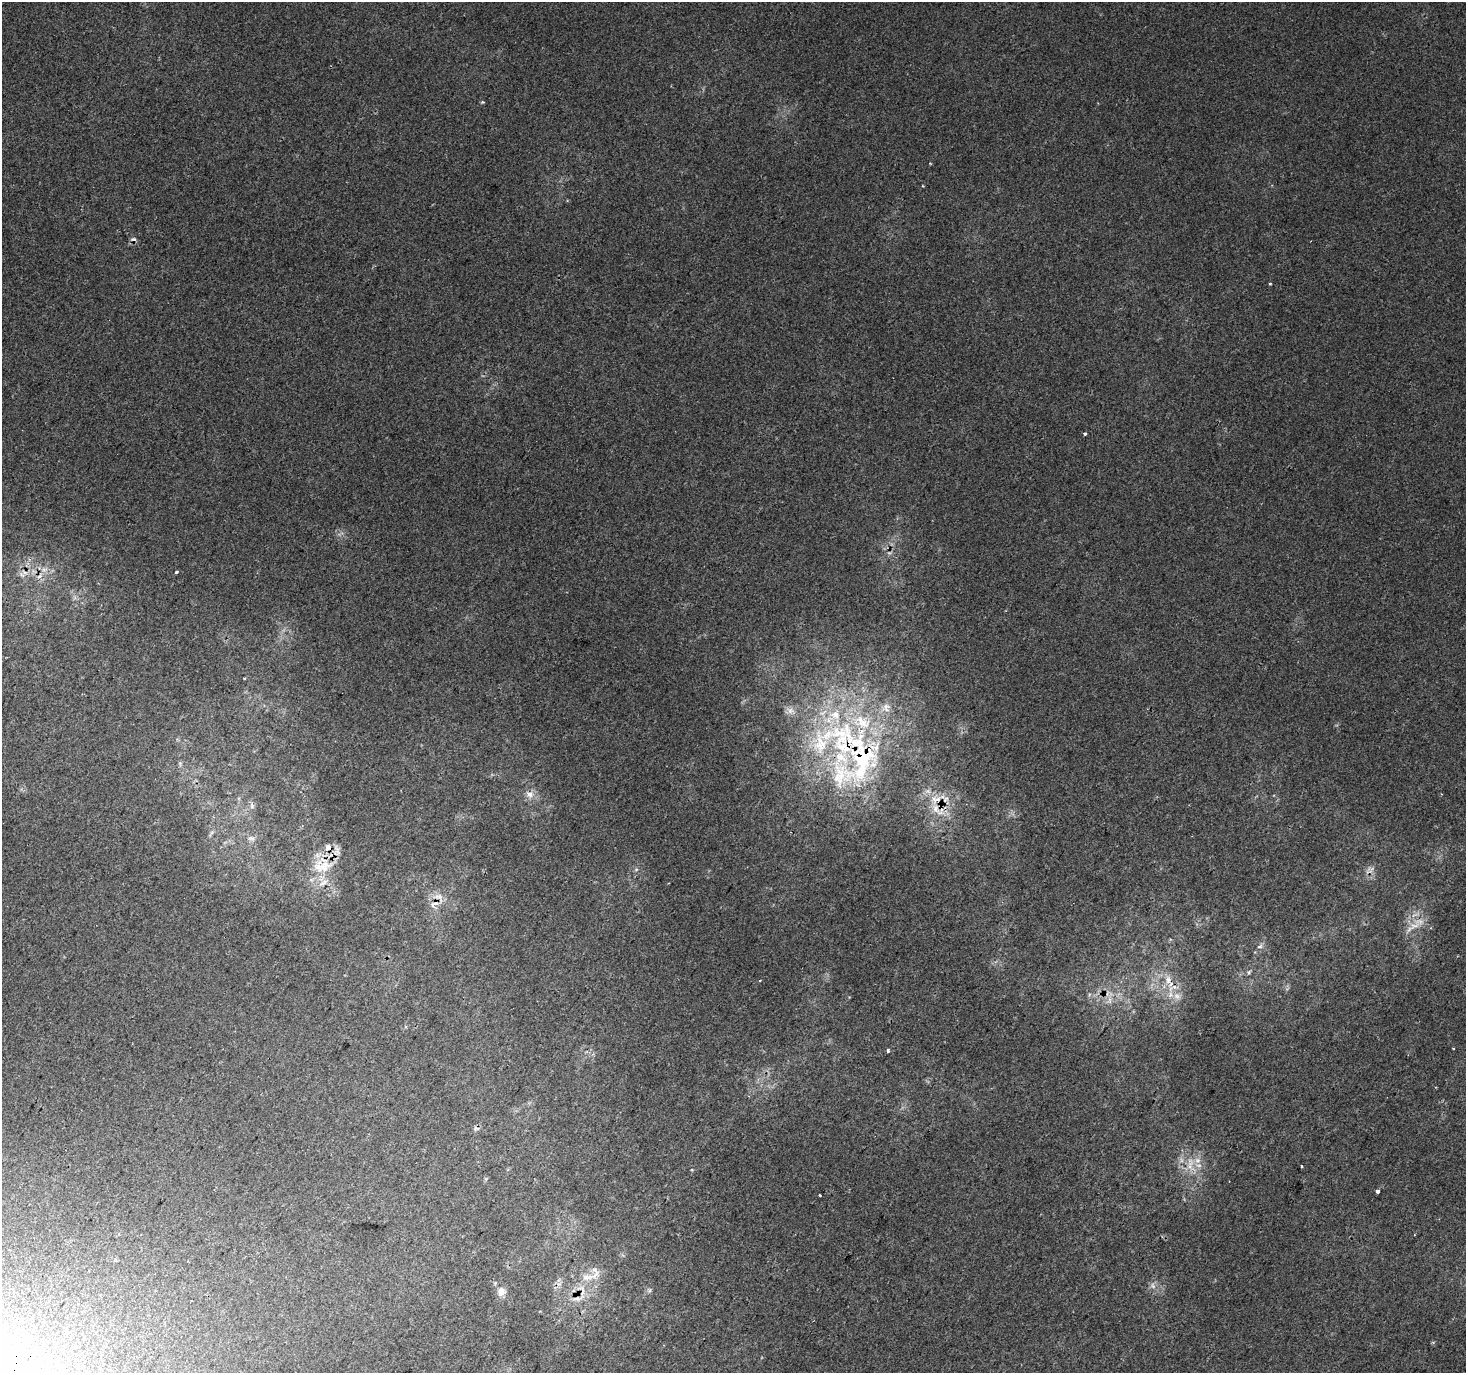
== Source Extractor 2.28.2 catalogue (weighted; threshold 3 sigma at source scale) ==
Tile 7 of 4 x 4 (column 3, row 2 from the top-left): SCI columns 2957-4420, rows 3037-4407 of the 5905 x 6006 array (HDU 1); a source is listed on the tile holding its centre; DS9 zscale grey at full resolution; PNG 1468 x 1375 px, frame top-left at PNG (2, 2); no overlay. Shown black and unused: <1% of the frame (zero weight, under 2 of 3 exposures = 2% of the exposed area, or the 3 px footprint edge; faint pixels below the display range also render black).
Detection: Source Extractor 2.28.2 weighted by HDU 2 'WHT'; one run over the whole footprint, this tile lists its part. Background 0.00434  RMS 0.0038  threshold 0.0172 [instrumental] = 3 sigma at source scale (4.5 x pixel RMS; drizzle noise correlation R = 1.50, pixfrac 1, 0.0396/0.0396 arcsec/px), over >= 5 px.
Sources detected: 54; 4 cosmic-ray / hot-pixel residue — not listed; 15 inside a brighter listed object's ellipse — not listed separately; the other 35 listed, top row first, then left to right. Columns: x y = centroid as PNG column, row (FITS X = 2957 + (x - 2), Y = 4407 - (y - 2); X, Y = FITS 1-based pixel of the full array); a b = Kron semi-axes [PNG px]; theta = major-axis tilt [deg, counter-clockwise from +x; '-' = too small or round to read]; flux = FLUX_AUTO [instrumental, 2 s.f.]
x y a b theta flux
482 102 5 3 - 0.41
923 186 3 2 - 0.3
133 239 8 5 -1 0.81
1270 284 3 3 - 0.64
1085 434 4 3 - 0.53
176 572 3 3 - 1.4
244 678 3 3 - 0.48
886 707 14 10 -85 3.4
791 710 12 8 -26 2.5
841 740 71 48 -75 92
180 764 7 5 -88 0.73
530 794 13 9 -24 2.7
936 799 20 10 3 6.2
252 806 9 6 -77 1.2
935 809 19 10 -64 6.1
251 838 11 7 -18 1.8
322 866 33 20 2 13
636 870 6 4 20 0.53
438 897 19 10 -24 4.5
1414 926 19 9 16 4.5
1260 946 7 5 17 1.1
1249 972 7 5 74 0.75
1168 980 15 8 89 3.5
1108 994 9 4 81 1.6
1177 996 12 9 -38 3
888 1050 3 3 - 1
1190 1165 25 11 -82 7.4
1302 1166 3 2 - 0.46
692 1170 5 3 - 0.29
1378 1192 4 3 - 3.1
820 1195 3 2 - 0.48
595 1270 21 7 -47 2.8
1153 1286 10 6 -71 1.6
582 1290 28 11 -80 7.2
501 1291 12 11 - 3
Overlapping masked pixels (flux is a lower limit): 7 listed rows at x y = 841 740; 936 799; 935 809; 322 866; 438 897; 1177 996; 582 1290
Unlisted compact peaks at least as high as the median listed source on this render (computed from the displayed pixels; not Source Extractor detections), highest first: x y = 1453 1049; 650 1290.